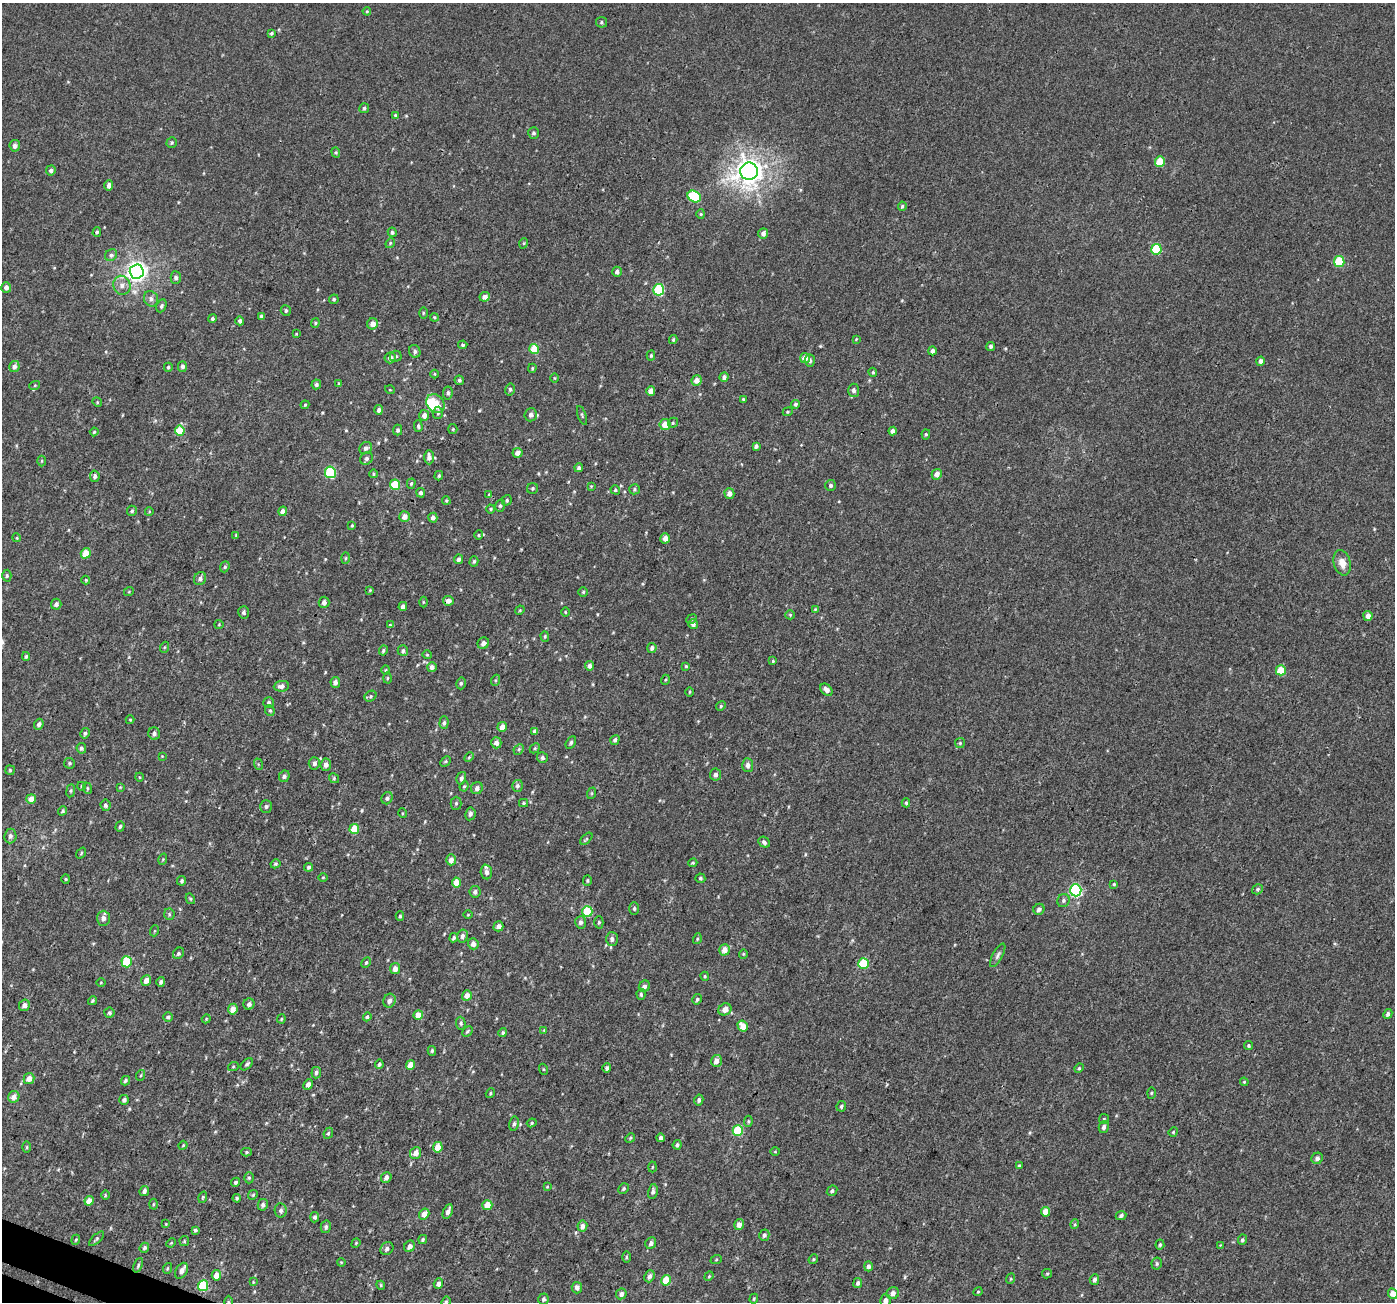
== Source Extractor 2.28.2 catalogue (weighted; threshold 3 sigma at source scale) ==
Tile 7 of 4 x 4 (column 3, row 2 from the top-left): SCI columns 2807-4199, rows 2853-4152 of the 5622 x 5770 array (HDU 1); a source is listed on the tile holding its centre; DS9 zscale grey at full resolution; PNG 1397 x 1304 px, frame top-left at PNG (2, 3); each listed source drawn as its Kron ellipse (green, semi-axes under 4 px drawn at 4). Shown black and unused: <1% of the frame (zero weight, under 3 of 4 exposures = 4% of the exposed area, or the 3 px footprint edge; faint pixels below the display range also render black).
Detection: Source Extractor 2.28.2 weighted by HDU 2 'WHT'; one run over the whole footprint, this tile lists its part. Background 0.00224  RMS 0.0028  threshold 0.0126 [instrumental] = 3 sigma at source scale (4.5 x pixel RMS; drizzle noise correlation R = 1.50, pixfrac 1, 0.0396/0.0396 arcsec/px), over >= 5 px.
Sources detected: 421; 1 inside a brighter object's white glare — neither listed nor drawn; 1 inside a brighter listed object's ellipse — not listed separately; the other 419 listed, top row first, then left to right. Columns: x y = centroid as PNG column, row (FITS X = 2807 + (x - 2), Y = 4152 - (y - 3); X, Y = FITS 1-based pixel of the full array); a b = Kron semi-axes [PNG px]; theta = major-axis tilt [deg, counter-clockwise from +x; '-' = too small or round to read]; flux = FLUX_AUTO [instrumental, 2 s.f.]
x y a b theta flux
367 11 4 4 - 0.26
602 22 5 5 - 0.49
272 33 4 3 - 0.46
364 108 5 4 - 0.47
395 115 4 4 - 0.34
534 133 6 5 - 0.62
172 143 5 5 - 0.43
15 146 6 5 - 1.2
336 152 5 4 - 0.34
1160 162 5 5 - 8.2
51 170 5 5 - 0.81
749 171 9 8 - 290
109 186 5 4 - 1.2
694 197 7 5 -30 13
902 206 4 4 - 0.4
701 214 4 4 - 0.34
97 232 5 3 - 0.42
392 232 5 4 - 0.6
763 233 5 5 - 1.1
390 243 5 4 - 0.35
524 243 5 3 - 0.3
1156 249 5 5 - 14
111 255 6 5 - 0.73
1339 262 5 5 - 12
137 271 7 7 - 160
617 272 5 4 - 0.89
176 278 6 5 - 0.84
122 285 9 8 - 1.7
6 287 5 5 - 1.3
659 290 6 5 - 21
485 297 5 5 - 1.4
151 299 8 7 - 1.1
334 299 5 4 - 0.42
161 306 7 5 65 0.51
286 311 5 5 - 0.53
423 313 5 3 - 0.3
261 316 4 4 - 0.46
434 317 4 3 - 0.27
212 319 4 4 - 0.5
240 321 4 4 - 0.71
315 323 5 4 - 0.34
373 324 5 5 - 2
296 334 4 2 - 0.2
856 339 4 4 - 0.22
673 340 4 3 - 0.36
463 345 5 3 - 0.38
991 346 4 4 - 0.68
534 349 5 5 - 7.6
415 351 6 5 - 0.76
932 351 4 4 - 0.82
651 355 5 4 - 0.39
396 356 6 5 - 0.52
390 358 5 5 - 1.2
805 358 5 5 - 2.4
810 360 6 5 - 0.99
1260 361 4 4 - 1
14 366 6 5 - 1.1
182 366 5 4 - 0.75
168 367 4 4 - 0.41
532 368 5 3 - 0.31
873 372 5 3 - 0.36
435 374 4 3 - 0.22
724 377 5 4 - 1.1
555 378 5 3 - 0.23
459 380 5 4 - 0.54
697 380 5 5 - 1.9
316 384 5 4 - 0.63
339 384 4 4 - 0.36
35 385 5 3 - 0.26
510 389 6 5 - 0.49
390 390 5 3 - 0.21
854 390 6 5 - 0.78
651 391 4 4 - 2.2
448 393 6 4 83 0.53
743 399 3 3 - 0.3
97 402 5 4 - 0.33
435 404 10 8 -50 3.8
795 404 4 4 - 0.51
305 405 4 3 - 0.3
379 410 5 4 - 0.8
788 412 5 4 - 0.3
438 413 6 5 - 0.49
424 415 5 5 - 1.5
531 415 6 6 - 1.1
582 415 10 3 -71 0.37
673 423 5 4 - 0.43
665 425 5 5 - 3.7
418 426 6 4 -88 0.47
453 429 5 4 - 0.3
398 430 5 4 - 0.58
180 431 5 5 - 6.4
893 431 4 4 - 1.2
94 432 4 4 - 0.32
926 434 5 4 - 0.42
756 446 4 3 - 0.71
366 448 6 5 - 0.96
518 453 5 5 - 1.8
429 457 7 5 -89 1.2
366 458 7 5 46 0.72
42 461 5 3 - 0.27
579 468 4 4 - 0.64
330 472 6 5 - 21
373 474 4 3 - 0.33
937 474 5 5 - 1.7
95 476 6 5 - 0.82
439 476 5 3 - 0.38
411 484 5 4 - 0.43
395 485 5 5 - 8.1
831 485 5 5 - 0.58
591 486 4 4 - 0.25
533 488 5 5 - 0.43
634 489 5 5 - 0.47
615 490 5 4 - 0.46
421 493 5 4 - 0.82
489 494 4 3 - 0.22
729 494 5 5 - 1.7
507 500 5 5 - 0.51
446 501 4 3 - 0.3
500 506 6 5 - 0.55
491 509 4 4 - 0.3
132 511 5 5 - 0.4
283 511 5 4 - 1.3
149 512 4 3 - 0.22
405 517 5 5 - 1.8
433 518 5 4 - 1
352 525 3 3 - 0.29
236 535 4 3 - 0.26
479 535 5 4 - 0.32
17 538 4 3 - 0.25
665 538 5 5 - 1.8
86 553 5 5 - 4.5
346 558 5 3 - 0.28
459 559 5 4 - 0.78
474 561 5 4 - 0.45
1342 563 13 8 -75 2.5
225 567 6 4 67 0.42
7 576 6 4 88 0.43
200 579 7 6 - 0.95
86 580 4 4 - 0.26
370 590 4 4 - 0.3
129 591 5 3 - 0.23
583 592 5 4 - 0.36
448 601 5 5 - 1.5
324 602 6 5 - 1
423 602 5 3 - 0.27
56 604 5 5 - 0.95
403 606 4 4 - 0.94
815 609 4 3 - 0.23
520 610 5 4 - 0.31
243 612 6 5 - 0.72
565 612 5 3 - 0.23
790 615 5 4 - 0.35
1368 616 5 4 - 1.6
692 619 5 4 - 0.39
219 624 4 4 - 0.26
693 624 5 5 - 0.78
390 625 4 4 - 0.24
545 636 5 4 - 0.38
483 643 6 5 - 1
165 647 5 3 - 0.29
652 648 5 4 - 0.89
383 651 5 4 - 0.48
403 651 5 5 - 0.69
427 655 4 3 - 0.22
26 656 4 3 - 0.41
773 661 4 3 - 0.27
590 666 5 4 - 1
686 666 4 4 - 0.32
432 667 5 5 - 1.2
386 670 4 3 - 0.24
1281 670 5 5 - 7.7
387 678 5 3 - 0.31
496 680 5 3 - 0.32
665 680 5 3 - 0.31
335 682 5 4 - 1.2
461 683 6 4 76 0.5
281 686 8 5 7 1.1
826 690 7 5 -48 1.5
690 692 5 3 - 0.28
371 696 6 5 - 0.45
269 702 5 5 - 0.7
721 706 5 4 - 0.38
270 710 6 4 -68 0.44
130 720 4 4 - 0.27
444 723 6 4 88 0.66
39 724 5 4 - 0.77
502 727 5 5 - 2
535 731 4 4 - 0.74
85 733 5 4 - 0.55
154 733 6 6 - 0.77
615 740 5 4 - 0.64
571 742 7 4 60 0.58
496 743 5 5 - 1.5
960 743 5 5 - 0.38
81 748 5 4 - 0.56
535 748 6 4 46 0.42
519 749 6 4 46 0.46
162 756 3 3 - 0.18
469 757 5 4 - 0.33
542 758 5 5 - 0.66
445 761 6 4 45 0.37
69 763 5 5 - 0.46
314 763 6 5 - 0.96
258 764 6 3 -72 0.32
326 765 6 5 - 1.3
748 765 7 5 -87 1.1
10 770 5 4 - 0.36
715 775 6 5 - 0.94
284 776 6 5 - 0.71
139 777 4 3 - 0.23
334 778 5 4 - 0.38
461 778 6 5 - 0.69
81 786 4 2 - 0.2
464 786 5 4 - 0.37
517 786 6 5 - 0.69
120 787 4 4 - 0.22
87 788 6 3 -72 0.32
477 788 6 5 - 0.92
71 791 7 3 82 0.36
592 793 6 4 71 0.31
387 798 6 5 - 0.65
31 799 5 5 - 2.3
456 803 6 5 - 0.5
523 803 4 4 - 0.32
906 803 4 4 - 0.38
105 805 6 5 - 0.64
266 806 6 5 - 0.62
62 811 5 3 - 0.38
402 813 5 3 - 0.24
470 814 6 5 - 0.88
120 826 5 4 - 0.5
354 829 5 5 - 6.8
10 836 7 6 - 0.86
586 839 7 4 44 0.36
764 842 6 4 -44 0.72
81 853 6 3 54 0.28
163 859 6 3 72 0.29
451 860 5 5 - 1.4
693 863 4 3 - 0.34
275 864 5 4 - 0.4
309 867 4 4 - 0.51
486 872 7 6 - 1.2
323 877 4 3 - 0.23
700 878 5 5 - 0.54
66 879 4 4 - 0.34
587 880 5 4 - 0.35
182 881 5 4 - 0.53
456 882 5 4 - 3.7
1114 884 3 3 - 0.31
1258 889 6 5 - 0.44
1076 890 6 5 - 37
475 892 6 5 - 0.9
190 899 5 4 - 0.37
1063 901 7 6 - 0.71
634 908 6 5 - 0.54
1039 909 6 5 - 0.99
587 911 5 5 - 9.8
169 914 5 5 - 0.43
468 915 5 3 - 0.21
400 916 5 4 - 0.37
103 918 7 6 - 1.3
580 922 6 5 - 0.79
599 922 6 4 88 0.42
498 926 5 4 - 1.3
154 931 5 3 - 0.26
462 936 6 5 - 0.92
454 938 4 3 - 0.56
612 939 7 6 - 1
697 939 5 3 - 0.29
473 944 6 5 - 1.4
724 950 6 5 - 2.3
179 953 6 5 - 0.54
743 954 4 4 - 0.28
998 955 13 5 61 0.86
127 962 5 5 - 11
366 963 6 4 62 0.4
864 963 5 5 - 12
395 969 5 5 - 1.6
705 976 4 3 - 0.34
146 980 5 4 - 1.8
101 982 5 3 - 0.23
161 982 5 4 - 0.77
644 986 6 5 - 0.82
641 994 6 4 -88 0.44
467 995 5 5 - 1.9
697 999 5 4 - 0.46
92 1001 4 4 - 0.47
389 1001 7 6 - 1.2
249 1004 6 5 - 0.96
24 1005 6 5 - 1.1
233 1009 5 4 - 2
725 1009 7 5 32 2
109 1013 5 5 - 0.55
1388 1014 5 4 - 0.9
418 1015 5 4 - 4.2
168 1017 5 5 - 0.55
367 1017 4 4 - 0.55
206 1019 5 3 - 0.27
281 1019 4 4 - 0.3
461 1023 6 5 - 0.55
743 1026 6 5 - 2.8
544 1030 4 4 - 0.24
467 1031 6 3 45 0.42
503 1033 4 4 - 0.42
1248 1046 4 4 - 0.41
432 1051 5 4 - 0.41
716 1061 6 5 - 1.7
247 1064 7 4 43 0.55
379 1064 4 3 - 0.55
411 1065 5 4 - 2.5
233 1067 5 3 - 0.29
607 1068 5 4 - 0.65
1079 1068 5 4 - 0.34
543 1069 5 3 - 0.28
316 1073 5 5 - 0.67
141 1075 5 3 - 0.28
29 1078 6 5 - 2.1
125 1081 5 4 - 0.52
1244 1082 4 3 - 0.32
308 1085 5 4 - 1.3
490 1093 5 4 - 0.38
1151 1093 5 3 - 0.3
14 1097 6 5 - 1.6
124 1100 5 5 - 0.77
699 1100 5 4 - 0.79
841 1106 5 5 - 0.53
1104 1119 5 5 - 0.39
748 1121 5 4 - 0.33
532 1123 5 4 - 0.37
514 1124 7 5 78 0.6
1104 1127 6 5 - 0.93
738 1130 5 5 - 12
1173 1132 5 4 - 0.34
328 1133 6 4 66 0.45
630 1138 5 4 - 0.33
661 1138 4 4 - 0.84
183 1145 4 3 - 0.25
677 1145 5 4 - 0.61
27 1147 6 4 89 0.36
438 1147 5 4 - 4.8
247 1152 5 4 - 0.39
775 1152 5 3 - 0.25
416 1153 6 5 - 1.8
1317 1158 6 5 - 0.97
1019 1166 4 3 - 0.31
652 1167 5 3 - 0.27
386 1177 5 5 - 1.1
249 1178 5 5 - 0.45
235 1182 5 4 - 0.56
547 1187 4 3 - 0.28
623 1189 5 5 - 0.44
144 1191 5 4 - 0.89
653 1191 7 4 78 0.71
832 1191 6 4 45 0.62
105 1195 5 3 - 0.26
253 1195 5 4 - 0.4
203 1197 6 4 73 0.33
237 1198 4 4 - 0.42
89 1201 5 4 - 2.9
153 1204 5 3 - 0.28
263 1205 6 5 - 0.74
487 1205 5 5 - 3.9
281 1210 7 6 - 0.87
448 1211 8 4 66 1.2
1046 1212 5 4 - 3.2
424 1214 6 5 - 2.1
1121 1216 5 4 - 0.57
315 1217 5 4 - 0.76
166 1224 3 3 - 0.2
739 1224 5 5 - 1.6
1075 1224 5 3 - 0.3
582 1226 5 5 - 1.3
326 1227 6 5 - 0.69
195 1230 4 3 - 0.47
764 1235 6 5 - 0.7
96 1239 9 4 44 0.51
423 1239 4 4 - 0.51
76 1240 5 4 - 0.29
1242 1240 5 4 - 0.51
184 1241 5 4 - 0.32
171 1243 5 3 - 0.26
356 1243 5 4 - 0.24
651 1243 6 5 - 0.85
1160 1245 5 4 - 0.47
1220 1245 4 4 - 0.18
410 1246 6 5 - 1.1
144 1248 5 4 - 0.56
387 1249 7 6 - 0.88
626 1257 5 3 - 0.35
813 1259 5 4 - 0.35
716 1260 6 4 20 0.32
341 1262 4 3 - 0.24
1157 1264 6 5 - 0.52
138 1265 7 4 66 0.56
868 1266 5 4 - 0.92
168 1268 5 3 - 0.27
181 1271 8 5 61 1.3
1047 1274 5 4 - 0.37
216 1275 5 4 - 2.5
649 1276 6 5 - 1.1
709 1276 5 4 - 0.3
1010 1279 5 3 - 0.26
666 1280 5 5 - 6.3
1094 1280 5 5 - 0.74
253 1282 4 3 - 0.23
858 1283 5 4 - 0.81
438 1284 5 4 - 1.2
381 1285 4 4 - 0.32
203 1286 5 5 - 15
577 1288 5 5 - 1.1
978 1292 5 4 - 0.31
893 1293 6 6 - 1.2
1393 1293 5 4 - 2.6
621 1294 5 5 - 1.1
543 1299 6 5 - 0.63
754 1299 5 4 - 0.34
886 1300 6 5 - 1.2
228 1302 6 4 -90 0.43
446 1302 5 4 - 0.4
Isophote crosses this tile's border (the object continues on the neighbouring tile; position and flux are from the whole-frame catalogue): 4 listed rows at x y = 1393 1293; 886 1300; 228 1302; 446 1302